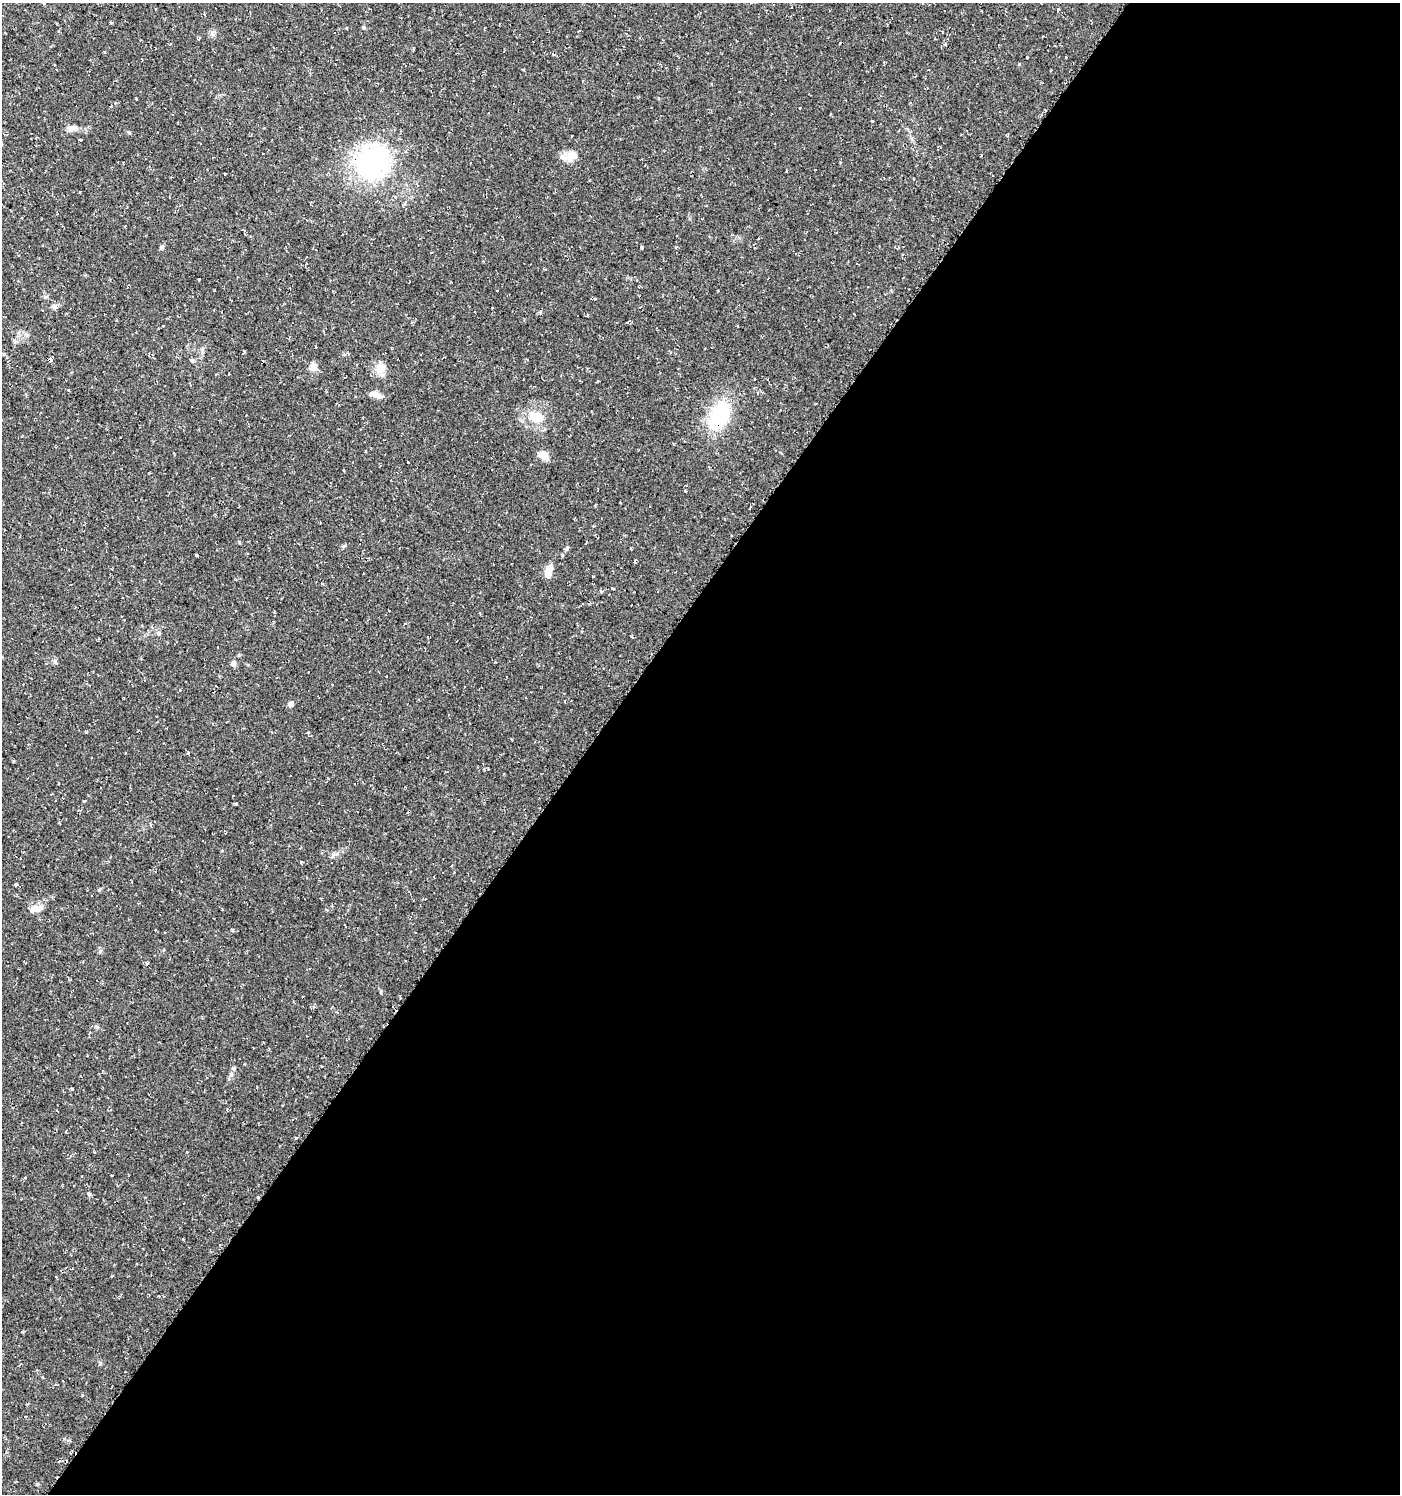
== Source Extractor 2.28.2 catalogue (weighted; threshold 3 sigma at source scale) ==
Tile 12 of 4 x 4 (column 4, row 3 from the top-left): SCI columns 4442-5839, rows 1493-2984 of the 6013 x 5974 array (HDU 1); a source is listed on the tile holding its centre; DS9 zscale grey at full resolution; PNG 1402 x 1496 px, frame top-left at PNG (2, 3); no overlay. Shown black and unused: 58% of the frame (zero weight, under 2 of 3 exposures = <1% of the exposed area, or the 3 px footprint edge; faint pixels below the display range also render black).
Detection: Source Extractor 2.28.2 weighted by HDU 2 'WHT'; one run over the whole footprint, this tile lists its part. Background 0.0374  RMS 0.004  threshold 0.018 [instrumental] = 3 sigma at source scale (4.5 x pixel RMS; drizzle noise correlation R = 1.50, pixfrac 1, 0.0396/0.0396 arcsec/px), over >= 5 px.
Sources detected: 81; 12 cosmic-ray / hot-pixel residue — not listed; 1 inside a brighter listed object's ellipse — not listed separately; the other 68 listed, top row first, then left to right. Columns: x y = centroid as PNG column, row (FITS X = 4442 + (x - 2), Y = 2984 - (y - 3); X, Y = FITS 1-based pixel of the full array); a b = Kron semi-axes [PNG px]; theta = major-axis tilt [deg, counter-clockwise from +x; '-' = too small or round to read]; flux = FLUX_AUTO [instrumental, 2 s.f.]
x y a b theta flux
1058 9 3 3 - 0.78
110 22 4 3 - 0.42
363 27 6 3 -71 0.42
212 34 8 4 -71 0.87
199 39 5 3 - 0.61
1055 46 3 2 - 0.32
414 49 5 2 - 0.34
553 54 4 3 - 0.48
1066 57 3 2 - 0.71
1020 64 3 3 - 0.96
523 70 4 2 - 0.5
136 99 3 3 - 1
110 106 4 3 - 0.51
872 121 3 3 - 0.55
72 128 13 7 11 2.1
129 133 6 3 -21 0.45
572 156 15 12 49 4.5
372 161 33 27 36 77
787 171 3 2 - 0.26
224 174 3 2 - 0.49
404 204 5 4 - 0.65
162 247 7 5 21 0.63
642 247 3 3 - 0.51
199 279 3 3 - 1.2
45 297 8 5 18 0.72
54 307 9 5 -10 1.1
163 326 3 2 - 0.63
50 360 4 3 - 15
192 361 4 3 - 3
313 366 11 9 68 2.3
381 368 16 13 40 4.2
217 374 3 3 - 0.36
376 394 16 6 -13 2.6
719 415 32 20 68 24
536 417 9 7 -16 11
365 452 3 2 - 0.59
544 454 12 9 50 2.9
344 471 3 3 - 0.9
750 507 4 2 - 0.49
566 548 9 4 45 0.73
196 555 4 3 - 0.4
549 569 15 7 60 2.9
593 576 3 3 - 0.87
322 584 3 3 - 1.3
612 588 3 3 - 1.6
159 633 5 4 - 0.52
631 636 3 3 - 0.42
234 664 8 6 88 1.2
332 685 3 3 - 0.78
291 704 5 5 - 2.1
511 739 3 3 - 0.85
236 804 3 2 - 0.57
150 824 4 4 - 0.49
333 854 8 6 68 1
301 862 3 3 - 0.65
16 884 4 3 - 0.92
35 909 16 9 12 3.5
232 930 4 3 - 0.56
310 968 3 2 - 0.31
97 1027 6 4 -45 0.65
234 1068 6 6 - 0.75
72 1089 4 3 - 1.4
25 1178 4 3 - 0.36
89 1194 7 3 -53 0.62
258 1198 4 2 - 0.56
56 1277 3 2 - 0.34
60 1461 4 3 - 0.67
66 1461 3 2 - 0.44
Overlapping masked pixels (flux is a lower limit): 4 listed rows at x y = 50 360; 719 415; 258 1198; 66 1461
Unlisted compact peaks at least as high as the median listed source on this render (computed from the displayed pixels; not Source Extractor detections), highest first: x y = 99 890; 86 732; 84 801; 55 661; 100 951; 344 546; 540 312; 100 1363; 82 1395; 381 991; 685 491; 188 753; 68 390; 147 963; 244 351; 80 192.